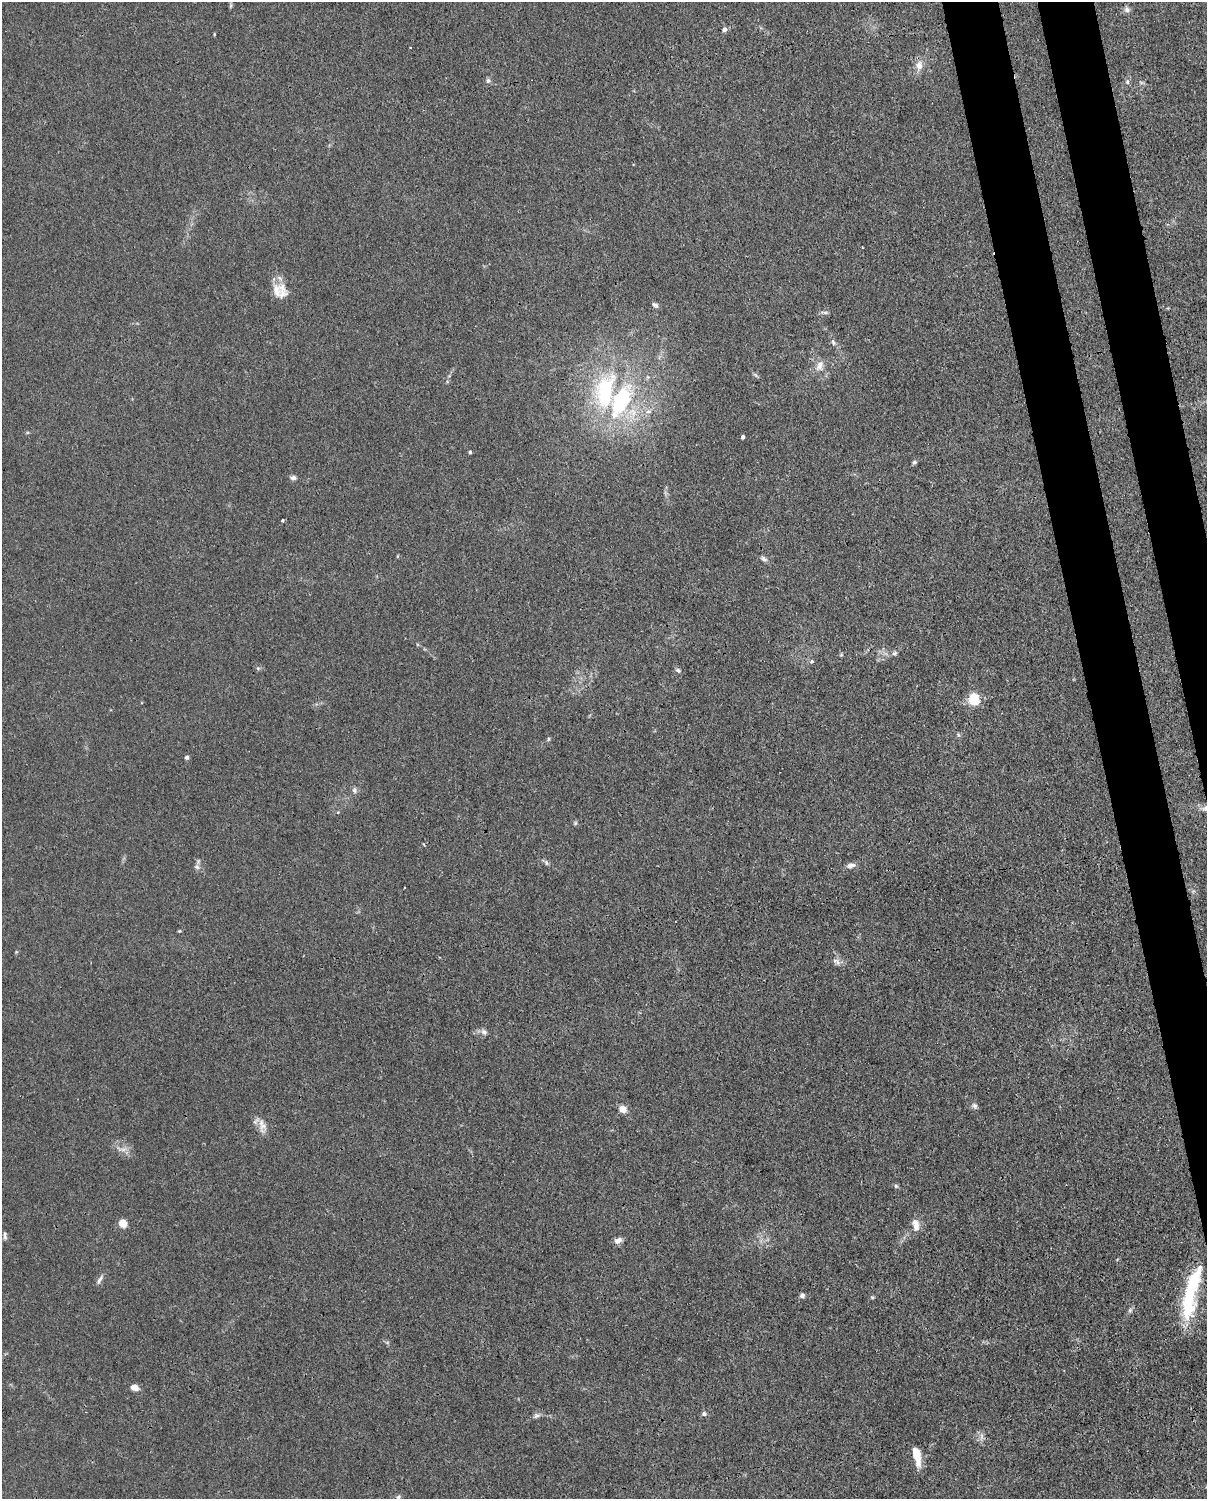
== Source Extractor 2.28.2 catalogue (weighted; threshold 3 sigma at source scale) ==
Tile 6 of 4 x 3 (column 2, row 2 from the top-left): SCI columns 1297-2501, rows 1762-3258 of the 5001 x 4906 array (HDU 1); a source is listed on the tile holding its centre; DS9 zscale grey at full resolution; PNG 1209 x 1501 px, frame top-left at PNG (2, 2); no overlay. Shown black and unused: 6% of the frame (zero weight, under 3 of 4 exposures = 7% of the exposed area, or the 3 px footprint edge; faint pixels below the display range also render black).
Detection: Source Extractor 2.28.2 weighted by HDU 2 'WHT'; one run over the whole footprint, this tile lists its part. Background 0.0268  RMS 0.0028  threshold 0.0128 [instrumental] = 3 sigma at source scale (4.5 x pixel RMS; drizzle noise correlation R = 1.50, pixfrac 1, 0.05/0.05 arcsec/px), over >= 5 px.
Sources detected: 61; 3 inside a brighter listed object's ellipse — not listed separately; the other 58 listed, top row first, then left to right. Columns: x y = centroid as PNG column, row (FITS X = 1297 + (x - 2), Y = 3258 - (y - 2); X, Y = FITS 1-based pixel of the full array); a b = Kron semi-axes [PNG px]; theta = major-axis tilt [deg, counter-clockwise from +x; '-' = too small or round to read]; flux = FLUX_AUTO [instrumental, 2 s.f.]
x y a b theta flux
1127 9 9 7 -35 0.99
724 29 6 6 - 0.96
919 66 12 9 89 2.3
488 81 7 6 - 0.79
1127 82 7 5 -71 0.61
862 247 2 2 - 0.2
276 291 19 12 -76 3.5
655 305 7 5 -34 0.97
824 312 10 4 -9 0.63
833 342 9 5 -64 0.83
820 366 15 9 65 2.3
605 391 56 29 80 32
648 411 8 5 9 0.99
743 437 4 3 - 0.84
470 452 4 4 - 0.54
914 462 6 4 -11 0.5
293 478 7 5 -1 0.96
282 520 4 3 - 0.33
764 559 8 5 -33 0.84
894 653 8 5 27 0.68
841 655 5 5 - 0.35
812 661 6 5 - 0.51
258 668 6 4 17 0.41
678 670 7 5 -52 0.63
974 699 5 5 - 33
958 735 6 4 -88 0.43
548 739 6 4 89 0.37
187 757 5 5 - 0.62
354 790 8 6 -81 0.86
1205 808 8 6 -81 1.3
575 823 6 4 47 0.38
546 863 8 5 -71 0.59
851 865 12 6 11 1.3
197 867 7 5 -22 0.8
404 888 2 2 - 0.24
179 931 4 4 - 0.28
837 962 11 6 -60 1.1
484 1032 10 7 -50 1
974 1106 8 6 -63 0.8
623 1109 7 6 - 3.1
262 1126 22 10 -79 2.6
123 1149 13 5 7 1.4
896 1186 6 5 - 0.48
123 1223 5 5 - 11
916 1225 15 8 -80 2.4
5 1236 10 4 -82 0.66
618 1240 9 7 29 1.6
100 1279 14 5 61 1
1191 1292 59 13 77 25
802 1295 6 5 - 0.8
872 1297 6 4 -18 0.33
1130 1310 6 5 - 0.58
134 1388 7 5 -19 2.9
704 1413 6 6 - 0.69
536 1415 9 7 13 0.87
982 1436 10 5 90 0.99
917 1457 21 7 -78 4.5
398 1497 7 5 45 0.51
Overlapping masked pixels (flux is a lower limit): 1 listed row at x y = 1205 808
Isophote crosses this tile's border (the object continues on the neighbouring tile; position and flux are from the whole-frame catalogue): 1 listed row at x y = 1205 808